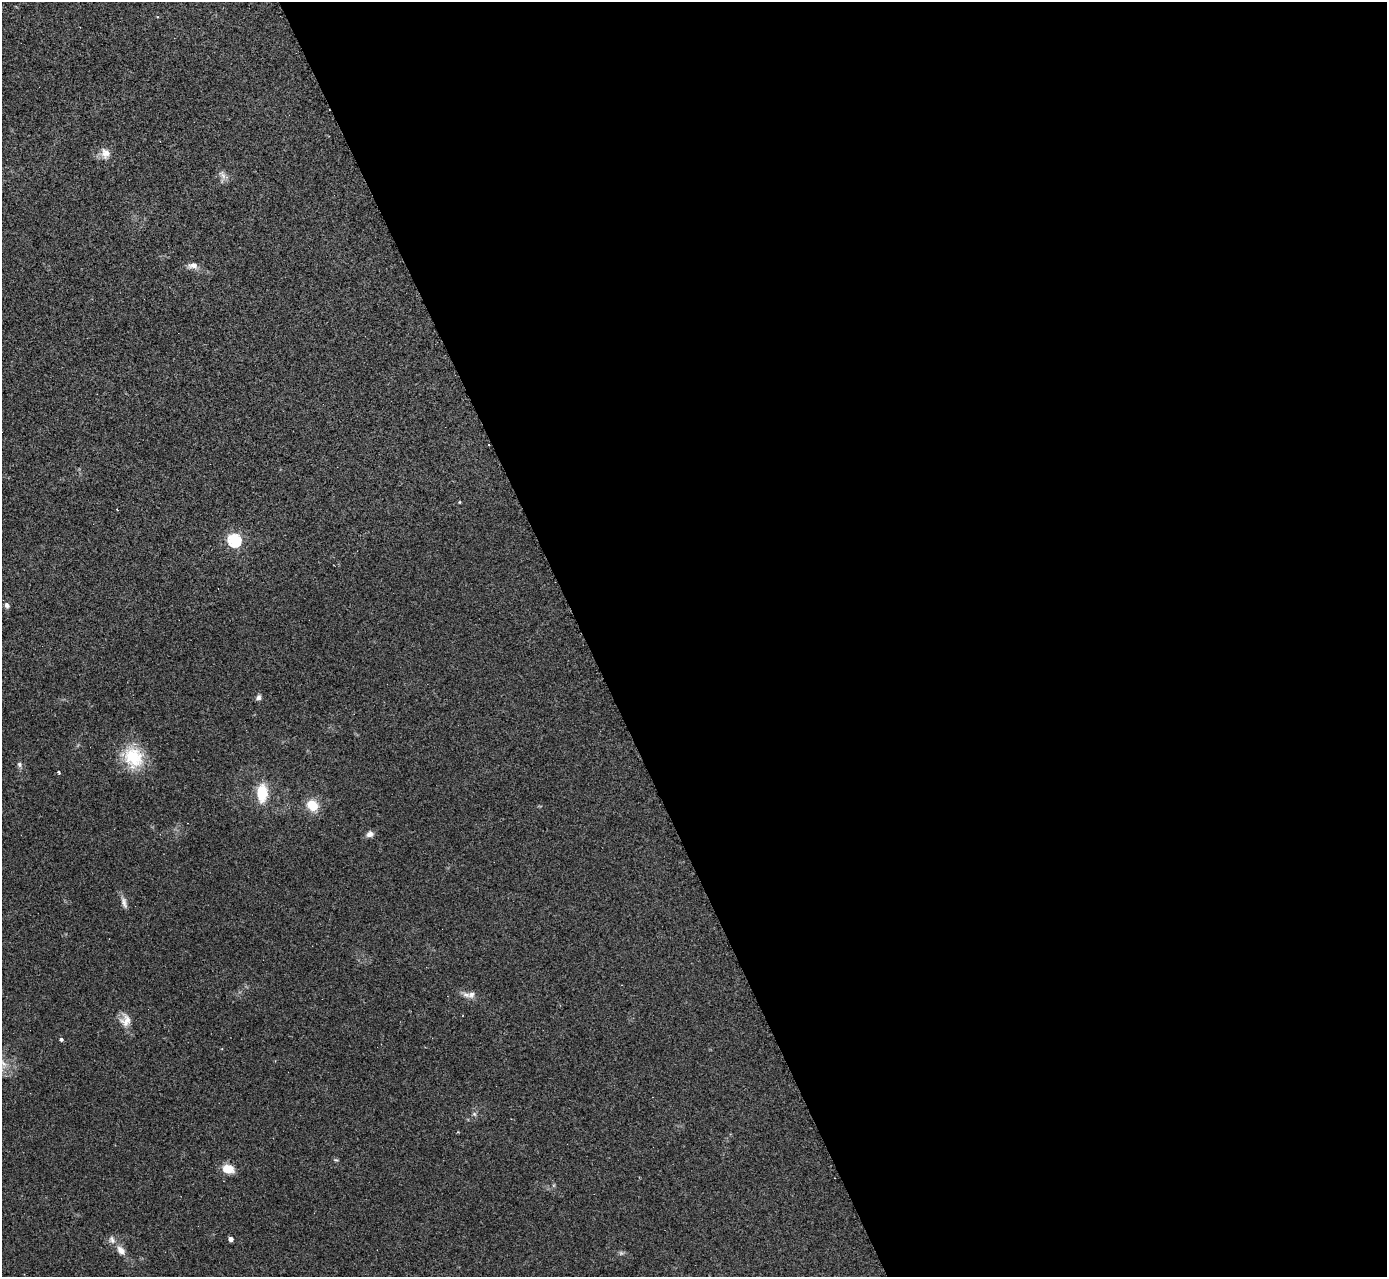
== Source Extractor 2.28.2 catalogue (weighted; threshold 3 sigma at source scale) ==
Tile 8 of 4 x 4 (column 4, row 2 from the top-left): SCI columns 4160-5544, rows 2701-3975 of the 5544 x 5527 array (HDU 1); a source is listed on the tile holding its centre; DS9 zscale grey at full resolution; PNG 1389 x 1279 px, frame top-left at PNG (2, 2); no overlay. Shown black and unused: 58% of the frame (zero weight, under 2 of 3 exposures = <1% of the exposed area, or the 3 px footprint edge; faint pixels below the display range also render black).
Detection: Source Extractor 2.28.2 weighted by HDU 2 'WHT'; one run over the whole footprint, this tile lists its part. Background 0.0836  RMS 0.0078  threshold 0.035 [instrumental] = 3 sigma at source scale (4.5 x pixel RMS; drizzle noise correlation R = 1.50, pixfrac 1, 0.05/0.05 arcsec/px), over >= 5 px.
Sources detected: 26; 1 too faint to see at this stretch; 1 cosmic-ray / hot-pixel residue — not listed; the other 24 listed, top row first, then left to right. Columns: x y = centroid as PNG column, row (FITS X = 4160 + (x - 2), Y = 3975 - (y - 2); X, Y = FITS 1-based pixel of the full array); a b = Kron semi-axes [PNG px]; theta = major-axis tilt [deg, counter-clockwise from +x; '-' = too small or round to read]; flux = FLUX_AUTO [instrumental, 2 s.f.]
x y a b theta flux
105 153 14 12 -77 6.7
223 175 14 6 -62 3.7
193 265 13 8 2 4.5
489 445 2 2 - 0.61
459 502 5 3 - 0.62
234 540 6 6 - 110
7 605 8 6 -65 2.3
258 697 6 6 - 2.6
133 757 28 24 -57 32
19 765 7 6 - 1.9
59 772 3 3 - 2.6
262 793 21 12 89 20
312 805 13 11 -48 14
370 834 9 7 18 3.5
124 903 16 6 -71 3.7
471 994 11 9 52 4.1
126 1020 17 14 86 8.2
61 1039 4 3 - 1.9
474 1114 6 6 - 1.5
336 1160 6 3 -17 0.98
228 1169 11 8 -16 14
230 1239 4 4 - 3.4
112 1240 12 8 -61 3.7
121 1250 13 8 -45 5.8
Overlapping masked pixels (flux is a lower limit): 1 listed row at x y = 489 445